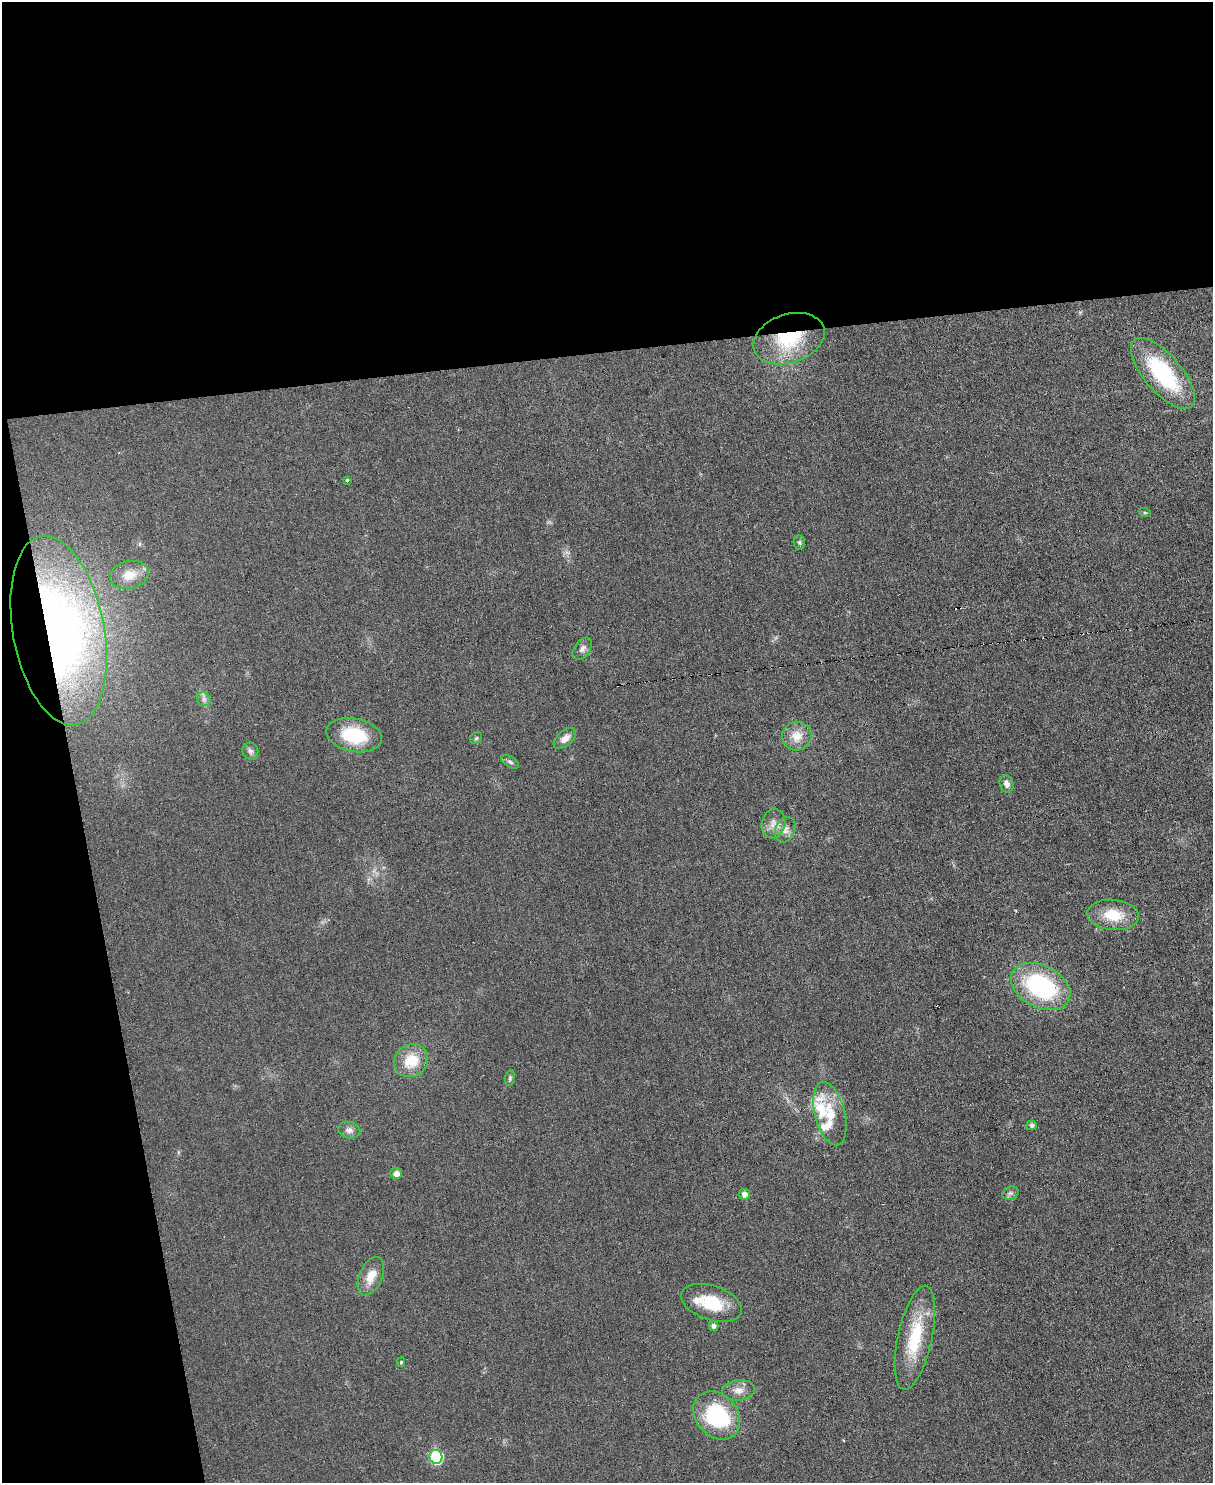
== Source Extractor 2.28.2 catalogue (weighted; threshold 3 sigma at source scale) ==
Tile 1 of 4 x 3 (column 1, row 1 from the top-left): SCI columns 1-1211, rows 3099-4579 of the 4847 x 4831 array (HDU 1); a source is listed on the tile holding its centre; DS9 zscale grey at full resolution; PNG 1215 x 1485 px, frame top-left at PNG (2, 2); each listed source drawn as its Kron ellipse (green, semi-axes under 4 px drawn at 4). Shown black and unused: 30% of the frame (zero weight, under 3 of 6 exposures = <1% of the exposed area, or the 3 px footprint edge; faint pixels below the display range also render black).
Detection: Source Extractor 2.28.2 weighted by HDU 2 'WHT'; one run over the whole footprint, this tile lists its part. Background 0.0265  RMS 0.0038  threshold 0.0153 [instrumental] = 3 sigma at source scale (4.09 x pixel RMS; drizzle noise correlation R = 1.36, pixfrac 0.8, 0.05/0.05 arcsec/px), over >= 5 px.
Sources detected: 43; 1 cosmic-ray / hot-pixel residue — neither listed nor drawn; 6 inside a brighter listed object's ellipse — not listed separately; the other 36 listed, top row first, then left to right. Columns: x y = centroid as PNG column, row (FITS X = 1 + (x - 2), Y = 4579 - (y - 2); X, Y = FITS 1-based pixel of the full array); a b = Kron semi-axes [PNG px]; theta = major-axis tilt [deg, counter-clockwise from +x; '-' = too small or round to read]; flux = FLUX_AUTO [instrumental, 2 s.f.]
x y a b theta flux
789 339 37 24 19 24
1163 373 44 18 -49 31
347 480 3 3 - 0.92
1145 513 6 4 -19 0.43
799 542 7 5 -87 0.69
129 575 20 14 13 6.1
59 631 96 45 -79 230
582 649 12 7 55 1.6
204 699 7 6 - 1.1
354 735 28 16 -11 16
797 736 15 14 - 5.1
476 738 6 5 - 0.55
565 738 13 7 41 2.5
250 751 8 7 - 1.2
510 762 10 5 -32 0.86
1006 784 9 7 -67 1.7
773 824 15 11 76 3.2
785 830 13 9 64 2.5
1113 915 26 15 -6 9.6
1041 986 31 21 -27 42
411 1061 17 16 - 9
510 1078 8 5 81 0.64
830 1114 32 15 -75 10
1032 1125 5 4 - 1.1
349 1130 11 8 -13 1.8
396 1173 6 5 - 2
1010 1193 8 6 20 1
745 1194 5 5 - 2.1
371 1276 20 11 66 5.3
711 1303 31 17 -18 13
713 1326 5 5 - 1.3
915 1338 53 17 78 18
401 1362 5 4 - 0.51
739 1390 16 10 7 3.1
717 1415 26 20 -49 31
436 1457 7 6 - 25
Overlapping masked pixels (flux is a lower limit): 2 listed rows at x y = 789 339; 59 631